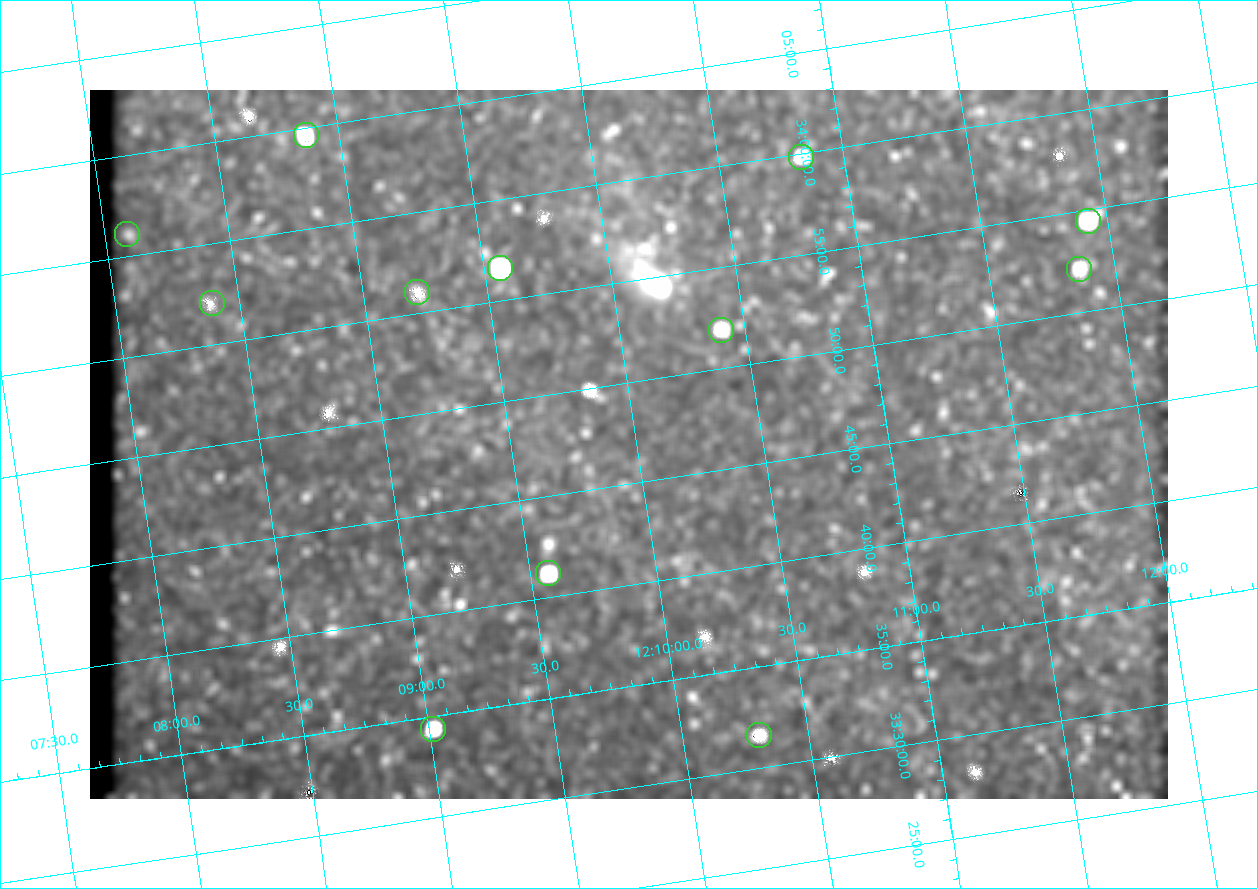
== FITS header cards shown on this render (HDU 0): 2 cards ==
NAXIS1  =                 1078
NAXIS2  =                  709

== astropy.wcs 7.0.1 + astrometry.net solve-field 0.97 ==
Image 1078 x 709 px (HDU 0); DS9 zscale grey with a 90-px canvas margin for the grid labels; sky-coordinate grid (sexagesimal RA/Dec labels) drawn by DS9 from the SOLVED WCS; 12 Tycho-2 reference stars matched to detected sources circled (green)
Header WCS: none
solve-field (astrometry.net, Tycho-2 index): SOLVED blind (the file carries no WCS)
Solved WCS: RA---TAN-SIP/DEC--TAN-SIP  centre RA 12:09:58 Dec +33:47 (182.49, +33.78 deg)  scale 3 arcsec/px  FOV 54.0' x 35.4'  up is +9 deg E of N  parity flipped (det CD > 0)
(file carries no celestial WCS; the grid is the blind solution)
Tycho-2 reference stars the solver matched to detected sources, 12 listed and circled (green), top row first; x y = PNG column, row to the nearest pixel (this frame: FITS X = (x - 90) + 1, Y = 709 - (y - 90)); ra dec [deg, ICRS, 3 dp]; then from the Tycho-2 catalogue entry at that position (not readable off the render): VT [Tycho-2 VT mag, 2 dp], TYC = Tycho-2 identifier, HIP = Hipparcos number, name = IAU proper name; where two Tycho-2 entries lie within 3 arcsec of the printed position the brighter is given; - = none
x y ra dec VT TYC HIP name
306 135 182.217 +34.078 10.97 2529-1713-1 - -
801 157 182.707 +33.997 11.63 2529-1841-1 - -
1088 221 182.981 +33.908 10.81 2529-1789-1 - -
127 234 182.022 +34.018 10.39 2529-1353-1 - -
500 268 182.392 +33.944 9.84 2529-1255-1 59276 -
1079 269 182.965 +33.869 12.02 2529-805-1 - -
417 292 182.305 +33.934 12.65 2529-1793-1 - -
212 303 182.097 +33.951 11.96 2529-1435-1 - -
721 330 182.601 +33.865 11.69 2529-1735-1 - -
548 573 182.392 +33.687 10.79 2527-1378-1 - -
433 729 182.255 +33.573 10.77 2527-1252-1 - -
759 735 182.576 +33.526 12.18 2527-1353-1 - -